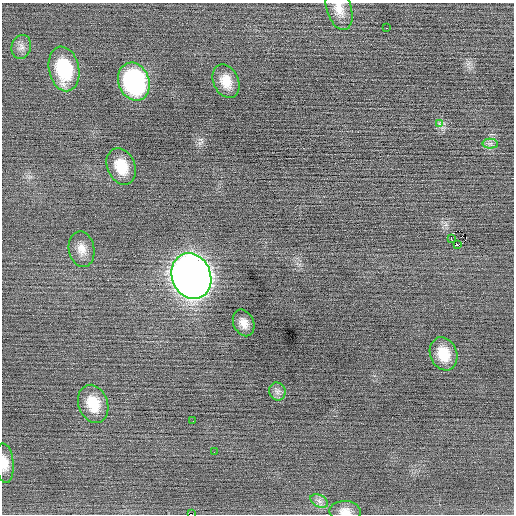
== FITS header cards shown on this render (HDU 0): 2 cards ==
NAXIS1  =                  512 / Axis length
NAXIS2  =                  512 / Axis length

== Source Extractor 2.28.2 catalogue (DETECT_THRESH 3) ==
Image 512 x 512 px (HDU 0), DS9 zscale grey, 1 PNG px = 1 image px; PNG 516 x 516 px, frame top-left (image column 1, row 512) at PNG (2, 3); each listed source drawn as its Kron ellipse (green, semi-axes under 4 px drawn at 4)
Background 0.0182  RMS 0.74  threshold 2.21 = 3 sigma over >= 5 px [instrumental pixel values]
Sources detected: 23; all 23 listed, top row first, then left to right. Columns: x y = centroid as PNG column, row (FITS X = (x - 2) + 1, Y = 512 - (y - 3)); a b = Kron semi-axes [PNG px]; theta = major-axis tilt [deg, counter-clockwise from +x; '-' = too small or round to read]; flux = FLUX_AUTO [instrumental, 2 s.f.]
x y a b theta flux
339 9 21 12 -71 610
386 28 2 2 - 110
21 47 12 9 75 270
64 69 22 15 -79 3100
226 81 17 12 -66 800
134 82 19 15 -69 7800
440 123 3 2 - 29
490 144 7 5 0 150
121 166 19 13 -66 1200
451 238 4 3 - 620
458 245 3 3 - 1000
81 249 18 13 -81 560
191 276 23 19 -68 66000
244 323 14 10 -65 450
444 354 17 13 -70 1200
277 391 9 8 - 210
93 404 19 14 -70 1200
193 421 2 2 - 20
214 452 2 2 - 21
4 463 20 9 -84 550
319 501 9 6 -26 200
345 511 15 10 -2 430
191 514 2 2 - 110
At the frame edge (FLAGS 8, measured only in part): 4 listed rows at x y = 339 9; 4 463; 345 511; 191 514